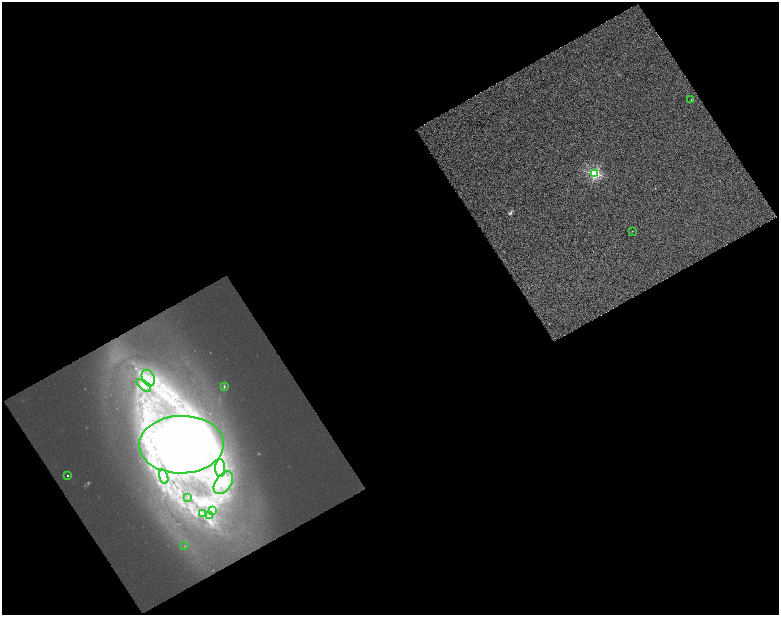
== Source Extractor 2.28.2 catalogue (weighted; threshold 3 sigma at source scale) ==
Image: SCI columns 64-3169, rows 43-2492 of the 3233 x 2529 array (HDU 1 of 3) = the unmasked area's bounding box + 8 px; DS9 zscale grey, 4 x 4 block average (1 PNG px = mean of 4 x 4 image px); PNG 781 x 617 px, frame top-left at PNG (2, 2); each listed source drawn as its Kron ellipse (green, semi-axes under 4 px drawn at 4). Shown black and unused: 73% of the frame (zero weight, under 4 of 8 exposures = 3% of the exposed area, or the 3 px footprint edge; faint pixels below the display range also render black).
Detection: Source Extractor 2.28.2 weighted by HDU 2 'WHT'. Background 0.0178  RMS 0.026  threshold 0.107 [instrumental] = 3 sigma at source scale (4.09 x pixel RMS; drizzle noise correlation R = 1.36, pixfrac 0.8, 0.0396/0.0396 arcsec/px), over >= 5 px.
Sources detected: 28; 1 too faint to see at this stretch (4 x 4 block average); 4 inside a brighter object's white glare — neither listed nor drawn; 1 coinciding with a brighter row at this scale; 6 inside a brighter listed object's ellipse — not listed separately; the other 16 listed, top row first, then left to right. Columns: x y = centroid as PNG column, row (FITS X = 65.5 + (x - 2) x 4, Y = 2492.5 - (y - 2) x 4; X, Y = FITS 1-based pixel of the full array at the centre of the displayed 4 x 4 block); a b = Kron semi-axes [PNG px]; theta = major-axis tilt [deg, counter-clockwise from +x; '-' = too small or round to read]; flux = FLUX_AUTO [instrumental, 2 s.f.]
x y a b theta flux
691 100 2 2 - 5.5
594 174 2 2 - 1700
632 231 2 2 - 4.2
148 378 9 6 -64 74
144 385 8 4 -40 37
224 386 3 2 - 7.1
181 445 42 29 1 2500
220 468 9 5 -88 54
67 476 2 2 - 8.2
164 477 7 3 -73 27
223 483 13 7 55 91
188 497 2 2 - 1.1
212 511 3 2 - 9.1
202 514 2 2 - 4.7
210 515 3 2 - 9.4
185 546 2 2 - 1.6
Diffuse or blended objects may show on this block-average render without a row.